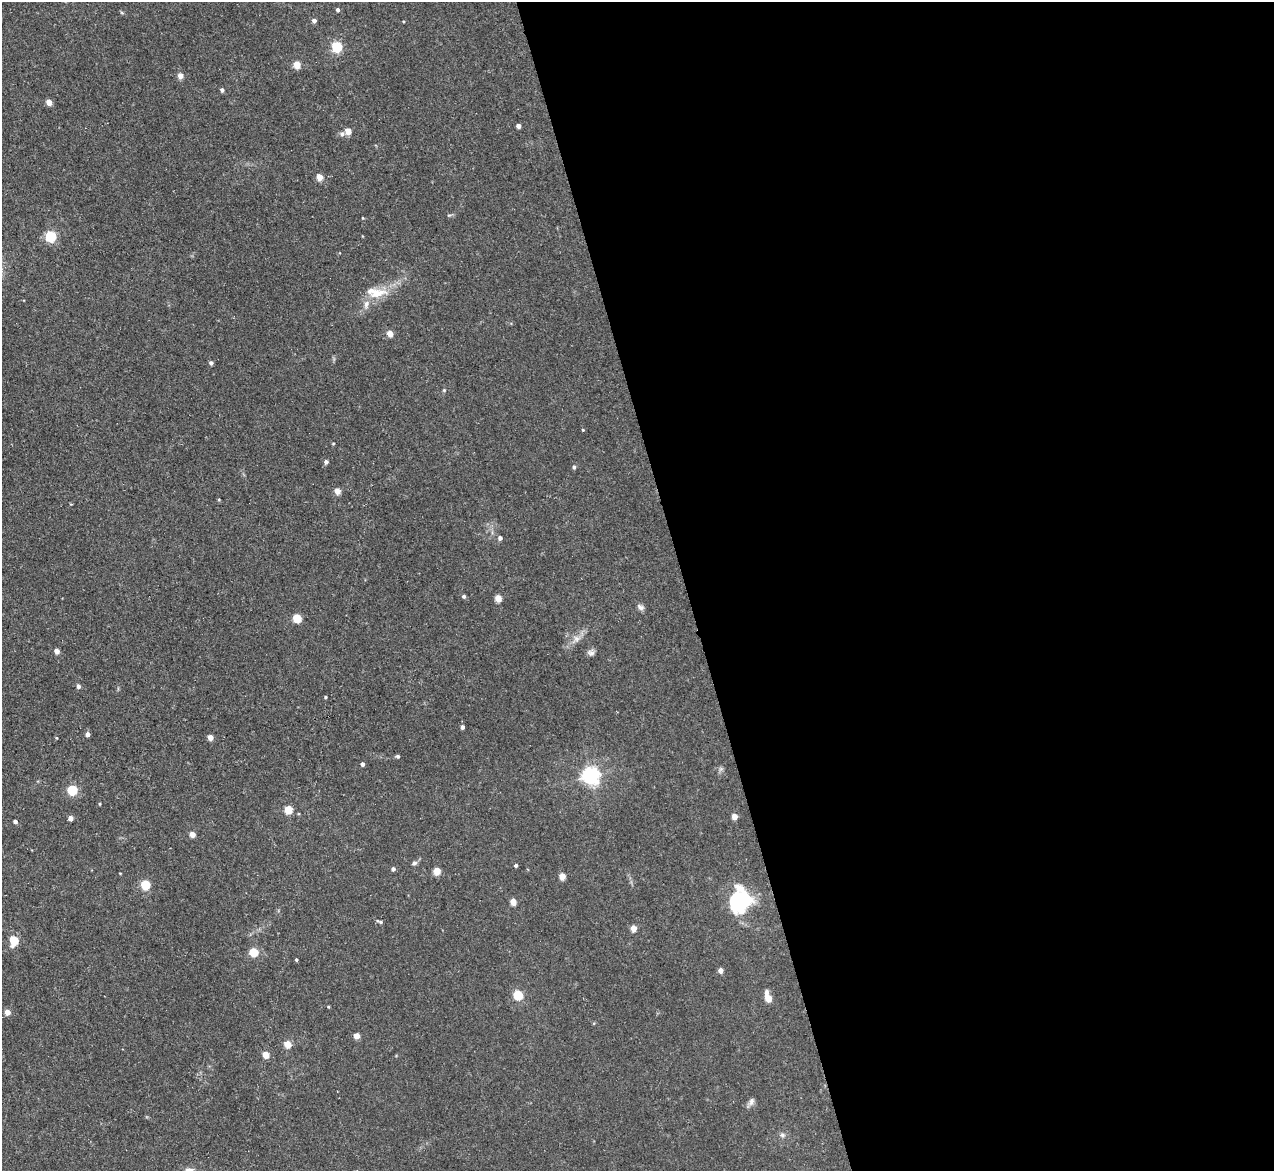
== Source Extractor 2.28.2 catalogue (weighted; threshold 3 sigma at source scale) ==
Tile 8 of 4 x 4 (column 4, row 2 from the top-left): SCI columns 3823-5094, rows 2471-3639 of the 5154 x 5095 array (HDU 1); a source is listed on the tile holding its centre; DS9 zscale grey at full resolution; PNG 1276 x 1173 px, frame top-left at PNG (2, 2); no overlay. Shown black and unused: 46% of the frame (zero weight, under 3 of 5 exposures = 3% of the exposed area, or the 3 px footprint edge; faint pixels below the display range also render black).
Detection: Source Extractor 2.28.2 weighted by HDU 2 'WHT'; one run over the whole footprint, this tile lists its part. Background 0.0273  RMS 0.005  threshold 0.0226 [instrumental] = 3 sigma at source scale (4.5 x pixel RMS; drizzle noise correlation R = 1.50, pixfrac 1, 0.05/0.05 arcsec/px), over >= 5 px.
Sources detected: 73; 2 inside a brighter listed object's ellipse — not listed separately; the other 71 listed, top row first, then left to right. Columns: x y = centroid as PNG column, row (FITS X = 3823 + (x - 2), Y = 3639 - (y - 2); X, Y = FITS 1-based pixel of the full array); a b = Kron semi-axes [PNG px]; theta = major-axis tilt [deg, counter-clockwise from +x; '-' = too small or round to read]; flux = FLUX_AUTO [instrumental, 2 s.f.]
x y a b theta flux
338 10 5 4 - 1.3
122 13 6 4 -19 0.6
314 20 4 4 - 2
337 46 5 5 - 38
297 65 5 4 - 12
180 76 5 4 - 5.2
222 90 4 4 - 1.4
49 102 4 4 - 6.7
518 126 4 4 - 2.3
348 131 5 4 - 8.3
342 134 7 6 - 1.3
319 177 5 4 - 8.9
449 215 7 3 4 0.66
363 218 4 3 - 0.4
51 236 5 5 - 49
376 293 30 12 10 10
390 333 4 4 - 7.9
211 363 4 4 - 1.6
444 390 5 4 - 0.54
583 430 3 3 - 0.5
333 443 5 3 - 0.43
326 462 4 4 - 1.7
574 467 5 4 - 1.1
337 491 5 4 - 5.6
219 499 4 3 - 0.43
500 538 4 4 - 1.7
464 596 4 4 - 1.1
498 598 5 4 - 8.5
640 607 10 6 -32 1.7
297 618 5 5 - 21
576 639 9 9 - 2.6
57 651 4 4 - 4.2
591 653 10 7 -29 1.7
78 686 5 4 - 1.7
325 697 3 3 - 0.65
462 727 4 4 - 1.6
87 734 4 4 - 2.3
210 738 5 4 - 3.6
398 756 5 4 - 0.75
362 764 4 3 - 1.8
591 776 6 6 - 200
72 790 5 5 - 38
100 804 4 3 - 0.49
289 809 5 5 - 17
734 816 4 4 - 5.5
70 818 4 4 - 3.3
15 821 4 3 - 1.7
192 834 4 4 - 5.7
415 863 6 6 - 1.2
516 865 4 3 - 1.1
393 869 4 4 - 1.7
437 871 4 4 - 12
120 873 3 2 - 0.35
562 876 4 4 - 8
145 885 5 5 - 26
741 900 23 21 76 42
513 902 4 4 - 8.6
380 922 8 3 -23 1
634 928 4 4 - 6.1
14 940 6 5 - 20
254 952 5 5 - 22
296 960 3 3 - 0.65
720 970 4 4 - 3.3
518 995 5 5 - 29
768 998 7 4 -73 11
7 1012 4 4 - 5.1
356 1036 4 4 - 5.9
287 1044 5 4 - 11
266 1055 5 4 - 8.6
751 1102 11 7 63 1.9
782 1135 7 6 - 1.2